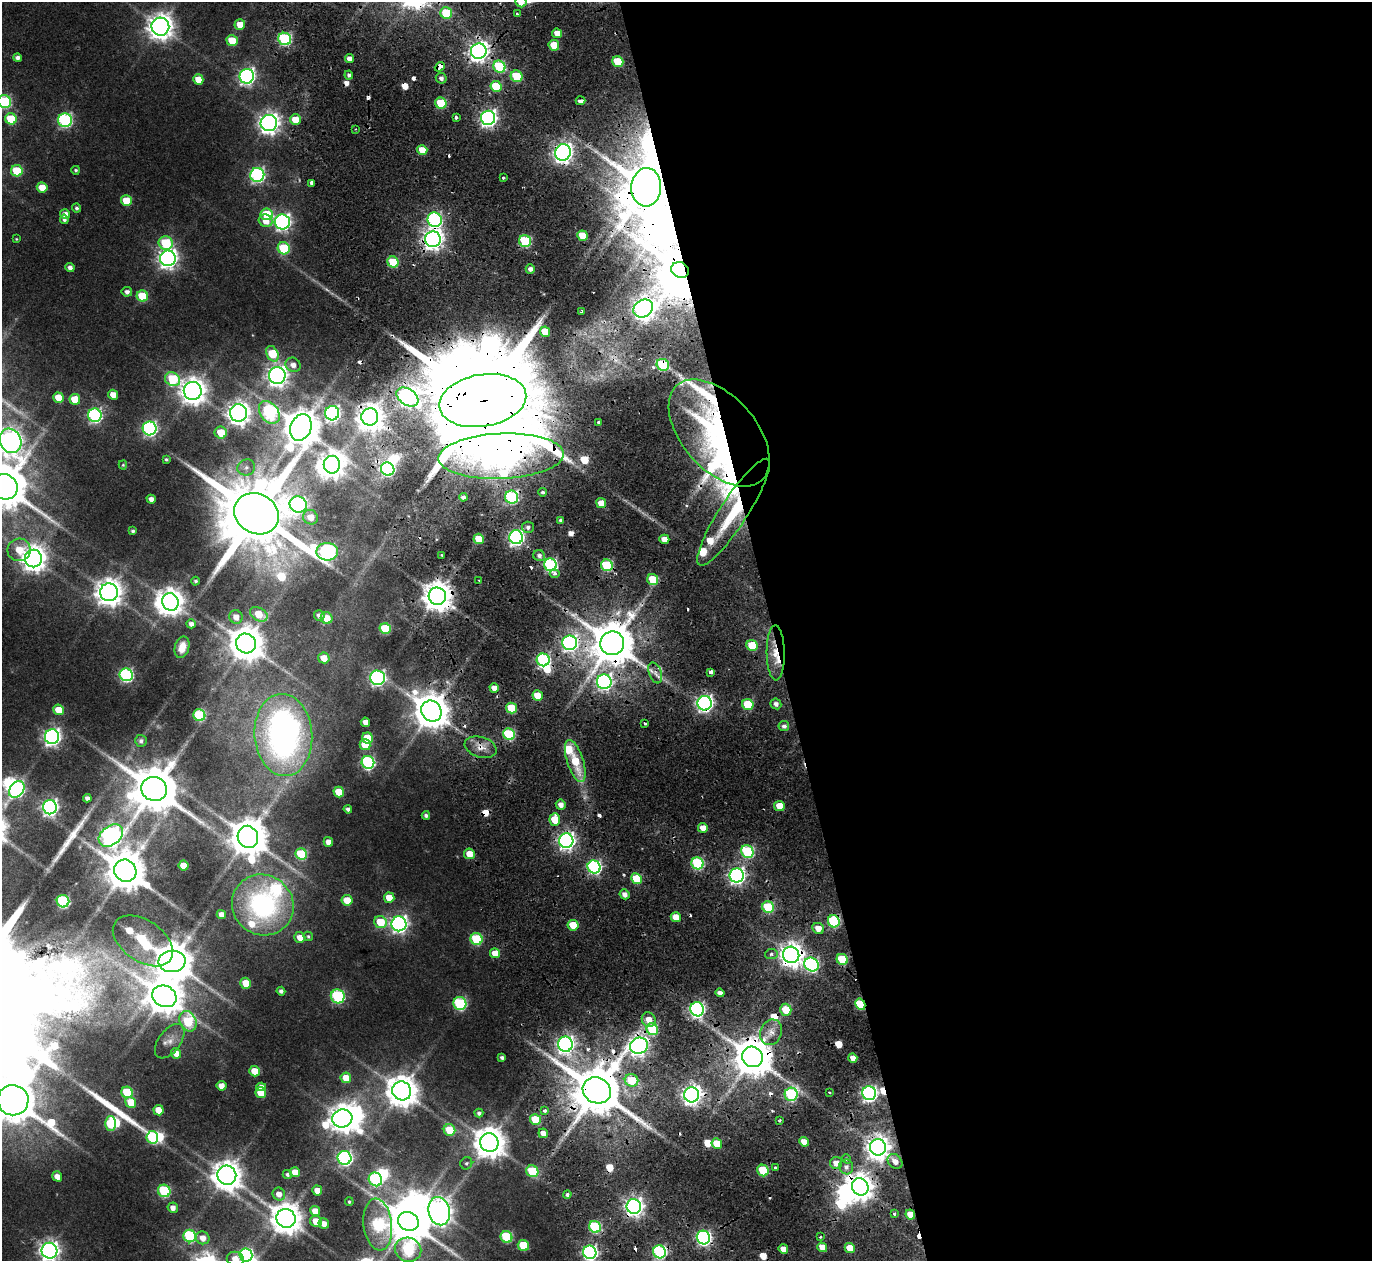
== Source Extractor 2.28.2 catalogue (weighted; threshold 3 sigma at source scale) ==
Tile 8 of 4 x 4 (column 4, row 2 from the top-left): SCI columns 4109-5478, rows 2626-3884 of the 5478 x 5297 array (HDU 1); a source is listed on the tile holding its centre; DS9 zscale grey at full resolution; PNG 1374 x 1263 px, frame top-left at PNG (2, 2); each listed source drawn as its Kron ellipse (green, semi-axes under 4 px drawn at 4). Shown black and unused: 44% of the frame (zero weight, under 2 of 4 exposures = <1% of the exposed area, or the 3 px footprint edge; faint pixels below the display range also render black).
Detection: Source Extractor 2.28.2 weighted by HDU 2 'WHT'; one run over the whole footprint, this tile lists its part. Background 0.0284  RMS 0.0048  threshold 0.0215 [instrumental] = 3 sigma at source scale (4.5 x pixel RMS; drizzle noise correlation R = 1.50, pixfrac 1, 0.0396/0.0396 arcsec/px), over >= 5 px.
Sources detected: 369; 4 too faint to see at this stretch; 19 inside a brighter object's white glare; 30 cosmic-ray / hot-pixel residue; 2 long thin detections or spike segments (spike, bleed or trail) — neither listed nor drawn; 9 inside a brighter listed object's ellipse — not listed separately; the other 305 listed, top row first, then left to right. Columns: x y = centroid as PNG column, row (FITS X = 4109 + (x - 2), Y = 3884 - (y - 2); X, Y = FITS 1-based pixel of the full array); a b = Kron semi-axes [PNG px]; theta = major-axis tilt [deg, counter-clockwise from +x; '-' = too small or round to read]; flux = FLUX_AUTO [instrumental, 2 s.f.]
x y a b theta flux
521 2 6 5 - 5.6
446 13 6 5 - 19
517 14 3 3 - 0.79
240 25 5 5 - 6.5
160 27 9 9 - 550
557 33 5 4 - 4.9
285 39 6 6 - 63
232 41 6 5 - 14
554 45 5 5 - 9.7
479 51 8 7 - 300
18 58 4 4 - 1.7
349 59 4 4 - 2.5
618 62 6 5 - 16
440 67 5 3 - 44
499 67 6 5 - 38
349 75 4 4 - 1.1
247 76 7 7 - 160
517 76 6 5 - 19
441 78 5 5 - 1.7
198 79 5 5 - 6.2
496 86 6 5 - 16
580 101 5 3 - 5.5
5 102 6 6 - 52
441 103 6 5 - 20
456 117 3 3 - 2.1
488 118 7 7 - 180
11 119 6 5 - 21
65 120 7 7 - 87
295 120 5 5 - 8.5
269 123 8 8 - 310
355 129 3 3 - 0.49
422 150 5 5 - 7.5
563 152 8 7 - 290
76 170 4 4 - 0.77
17 171 6 5 - 24
257 175 7 7 - 100
503 178 3 3 - 1.9
312 183 4 3 - 3.9
42 187 5 5 - 7.7
646 187 19 15 86 3100
126 201 6 5 - 13
77 208 4 3 - 1
65 214 5 4 - 3.1
267 214 6 6 - 18
64 219 5 4 - 1.4
435 220 7 7 - 99
266 221 7 6 - 5.2
282 222 7 7 - 160
582 236 5 5 - 11
16 239 4 3 - 0.44
433 239 8 8 - 320
525 241 6 6 - 41
166 243 7 6 - 30
284 248 6 6 - 32
168 258 8 7 - 260
393 262 5 5 - 19
70 267 4 4 - 2.3
530 269 4 4 - 2.1
680 270 9 7 -31 2400
127 292 5 5 - 1.8
142 296 6 5 - 18
643 308 10 8 31 310
581 312 3 3 - 1.3
545 332 5 5 - 9.4
272 354 8 5 -62 19
293 365 8 7 - 3.1
663 365 6 5 - 37
277 375 8 8 - 290
173 379 8 6 -32 28
193 391 9 9 - 570
113 395 5 4 - 4.6
407 397 12 8 -34 190
58 398 5 5 - 9
75 399 5 5 - 12
483 400 44 26 9 24000
269 412 12 8 -52 68
238 413 9 8 - 370
332 413 7 7 - 130
95 415 7 7 - 90
370 417 8 8 - 600
599 422 3 3 - 4.3
301 427 14 10 69 1300
150 428 7 7 - 110
221 433 6 6 - 12
719 433 64 37 -49 110
10 441 12 10 -62 400
501 456 63 22 2 310
166 459 3 3 - 0.73
123 465 5 4 - 0.53
332 465 9 8 - 480
246 467 9 8 - 2
388 469 7 6 - 83
4 487 14 12 -28 2200
542 492 4 4 - 1.4
463 497 4 4 - 1.5
512 497 6 6 - 65
151 499 4 4 - 2.4
601 503 5 5 - 7.4
298 504 9 8 - 94
734 512 63 13 57 34
256 514 23 20 -28 7300
311 517 7 7 - 4.7
560 520 4 4 - 1
528 527 6 5 - 1.5
133 531 4 3 - 1
516 537 7 7 - 140
479 539 5 5 - 11
664 539 5 4 - 4.8
19 550 11 11 - 8.7
327 552 11 8 1 120
442 555 3 2 - 0.44
539 556 6 5 - 1.7
33 559 9 8 - 520
550 565 6 6 - 77
607 565 6 5 - 41
555 574 5 4 - 2
479 580 2 2 - 0.42
653 580 5 5 - 15
196 581 4 4 - 0.85
109 592 9 9 - 600
437 596 9 8 - 810
170 602 9 8 - 570
259 614 9 6 -29 11
319 615 5 5 - 2.2
236 617 7 6 - 4.2
327 618 6 5 - 7.9
191 624 5 4 - 2.3
385 629 6 5 - 27
246 643 10 9 - 1100
570 643 7 7 - 130
612 643 12 12 - 2300
752 645 5 5 - 15
182 647 11 7 74 5.1
776 653 27 9 -89 10
324 658 6 5 - 5.6
543 660 6 6 - 82
711 672 4 3 - 2.1
655 673 11 6 -70 2.7
126 675 6 6 - 85
378 678 7 7 - 120
604 682 7 7 - 120
494 688 5 4 - 4.2
538 696 5 5 - 12
704 703 7 7 - 170
748 704 6 5 - 22
776 704 5 5 - 2.1
511 708 5 5 - 19
58 710 5 5 - 9.5
431 711 11 10 - 1200
199 715 6 6 - 37
365 722 5 4 - 3.5
645 724 3 3 - 1.2
784 726 5 5 - 1.9
509 734 6 5 - 41
283 735 41 29 -85 170
52 737 7 7 - 190
368 738 6 5 - 15
141 741 6 5 - 1.2
365 745 5 5 - 11
481 747 16 10 -17 5.2
575 761 22 8 -72 16
368 762 6 6 - 77
17 789 9 6 53 96
154 789 13 12 - 2500
339 792 5 5 - 12
87 798 4 4 - 2
561 805 5 5 - 3.1
779 806 5 5 - 7.3
50 807 7 7 - 160
348 809 4 4 - 1.5
426 815 4 4 - 1.3
555 819 6 5 - 11
703 828 5 4 - 4.7
111 835 13 9 38 240
248 837 11 10 - 1500
566 841 7 7 - 200
328 842 5 4 - 3.9
747 851 6 6 - 53
301 854 6 5 - 30
469 854 5 5 - 6.4
698 863 6 6 - 51
183 866 5 5 - 7.8
594 867 7 6 - 95
125 871 11 11 - 1800
737 875 7 7 - 170
637 879 5 5 - 21
625 894 5 4 - 2.7
389 898 5 5 - 7.6
347 900 5 5 - 10
63 901 6 6 - 57
263 905 31 30 - 77
768 907 6 5 - 31
221 914 5 4 - 3.4
676 917 5 5 - 6.1
834 921 6 6 - 45
380 922 6 5 - 16
399 924 7 7 - 190
573 925 5 5 - 12
818 928 6 5 - 5.3
308 936 5 4 - 0.67
300 937 5 5 - 4.6
476 939 6 6 - 37
143 941 33 20 -34 59
495 953 5 5 - 7.7
771 954 6 5 - 1.2
791 955 8 8 - 480
842 959 6 5 - 24
172 961 13 10 3 1600
811 964 7 6 - 87
246 983 5 5 - 9.6
281 991 4 4 - 1.5
720 993 4 4 - 2.6
164 996 12 10 -25 1300
338 996 7 6 - 52
460 1003 7 6 - 55
860 1004 6 5 - 26
697 1009 7 6 - 120
786 1010 6 5 - 10
649 1020 8 6 -57 5.1
188 1021 11 8 -63 29
652 1029 6 5 - 29
771 1032 13 10 69 4.9
170 1041 20 11 53 4.2
565 1044 7 7 - 180
639 1046 9 8 - 230
176 1053 5 5 - 4.3
752 1057 10 10 - 1600
502 1058 4 4 - 1.3
853 1058 5 4 - 3.3
255 1071 5 5 - 9.8
346 1078 5 5 - 8.5
632 1080 7 6 - 14
221 1086 5 5 - 4.2
261 1087 5 4 - 3
597 1090 14 12 -28 3100
402 1091 10 9 - 910
127 1092 6 5 - 26
261 1093 5 5 - 10
830 1093 3 2 - 0.51
869 1093 7 7 - 160
791 1094 6 6 - 56
692 1095 7 7 - 280
13 1100 15 15 - 2400
131 1102 6 5 - 9.5
159 1110 5 5 - 7.1
545 1111 3 3 - 1.6
479 1113 4 4 - 1.2
342 1118 10 9 - 580
535 1120 5 5 - 19
780 1120 3 2 - 0.63
110 1124 7 5 -90 24
450 1130 6 5 - 13
543 1133 5 4 - 3
152 1137 6 6 - 42
489 1142 9 9 - 900
804 1142 5 4 - 5.1
717 1144 5 5 - 10
878 1147 8 8 - 460
345 1158 7 7 - 120
846 1159 5 4 - 0.77
895 1161 8 6 -46 3.7
466 1163 6 6 - 0.91
836 1163 6 6 - 3.7
846 1167 7 7 - 2.1
775 1168 3 3 - 1.9
763 1170 6 5 - 21
532 1171 6 5 - 26
295 1172 5 5 - 5.6
287 1174 5 4 - 1.1
227 1175 10 9 - 730
57 1176 5 4 - 4
375 1179 7 6 - 61
860 1187 9 8 - 560
317 1190 5 4 - 5
164 1191 6 6 - 46
279 1194 6 6 - 3.5
567 1194 4 4 - 1.1
349 1202 4 4 - 0.77
634 1206 7 7 - 250
173 1208 5 5 - 3
315 1211 5 5 - 5.7
439 1211 14 10 -77 520
894 1214 3 3 - 1.3
910 1214 5 4 - 6.4
286 1218 10 9 - 850
316 1221 6 5 - 6.4
408 1221 10 9 - 1900
324 1223 5 5 - 3.6
378 1224 26 14 -83 60
595 1227 6 5 - 42
190 1236 6 6 - 53
506 1237 6 5 - 32
820 1237 2 2 - 0.54
203 1238 7 6 - 4.2
703 1238 7 6 - 130
523 1245 5 5 - 16
822 1247 5 4 - 4.9
850 1248 5 5 - 7.6
783 1249 5 4 - 3.9
408 1250 13 12 - 53
49 1251 8 7 - 280
590 1252 7 6 - 140
659 1252 6 6 - 85
246 1255 6 6 - 96
235 1259 8 7 - 6.4
Overlapping masked pixels (flux is a lower limit): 45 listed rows (the first 20) at x y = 479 51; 440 67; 517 76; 563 152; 646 187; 435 220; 433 239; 525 241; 393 262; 680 270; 643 308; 663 365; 483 400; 370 417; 719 433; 501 456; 512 497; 734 512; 607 565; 437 596
Isophote crosses this tile's border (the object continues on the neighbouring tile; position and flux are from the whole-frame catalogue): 9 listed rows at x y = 521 2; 5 102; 10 441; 4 487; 13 1100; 49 1251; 590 1252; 246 1255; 235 1259